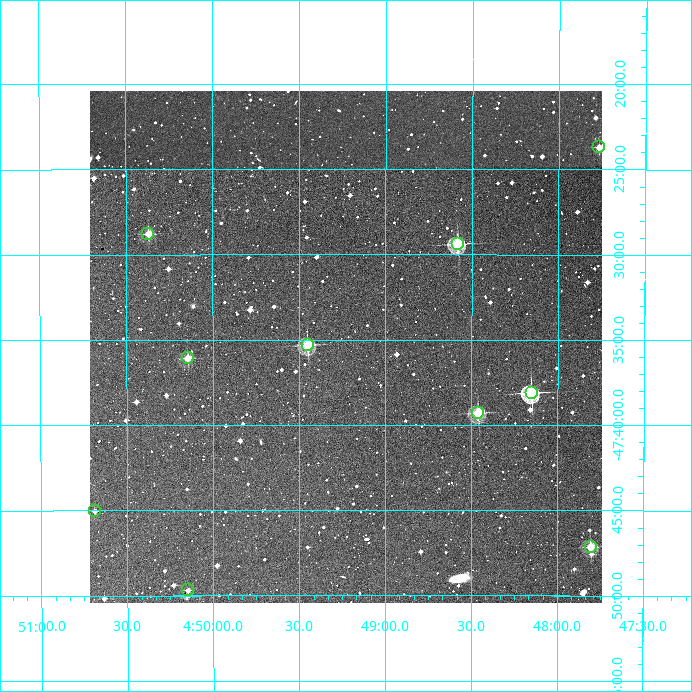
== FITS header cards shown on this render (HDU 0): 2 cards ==
NAXIS1  =                  512
NAXIS2  =                  512

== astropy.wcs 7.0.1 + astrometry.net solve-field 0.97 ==
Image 512 x 512 px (HDU 0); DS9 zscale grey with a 90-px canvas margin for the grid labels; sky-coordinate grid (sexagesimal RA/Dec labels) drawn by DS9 from the SOLVED WCS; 10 Tycho-2 reference stars matched to detected sources circled (green)
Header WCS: RA---TAN/DEC--TAN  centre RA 04:49:14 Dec -47:35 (72.31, -47.59 deg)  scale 3.52 arcsec/px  FOV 30.0' x 30.0'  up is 0 deg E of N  parity normal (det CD < 0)
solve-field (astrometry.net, Tycho-2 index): VERIFIED the header's WCS against the Tycho-2 star catalogue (verified at 2 index scales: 8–10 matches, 0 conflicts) and refined it, rather than solving blind
Solved WCS: RA---TAN-SIP/DEC--TAN-SIP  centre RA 04:49:14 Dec -47:35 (72.31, -47.59 deg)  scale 3.52 arcsec/px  FOV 30.0' x 30.0'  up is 0 deg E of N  parity normal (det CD < 0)
The solver's refit moves the header's centre by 1.2 arcsec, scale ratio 1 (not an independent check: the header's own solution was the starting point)
Tycho-2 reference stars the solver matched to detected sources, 10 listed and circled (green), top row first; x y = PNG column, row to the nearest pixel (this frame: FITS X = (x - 90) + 1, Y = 512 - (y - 91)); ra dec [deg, ICRS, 3 dp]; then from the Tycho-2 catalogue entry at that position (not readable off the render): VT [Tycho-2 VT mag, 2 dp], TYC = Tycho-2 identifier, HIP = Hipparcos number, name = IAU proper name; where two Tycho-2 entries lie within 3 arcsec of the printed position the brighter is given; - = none
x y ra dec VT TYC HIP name
599 147 71.942 -47.395 11.23 8077-976-1 - -
148 234 72.592 -47.480 10.50 8077-376-1 - -
458 244 72.145 -47.490 9.48 8077-145-1 22332 -
308 345 72.362 -47.588 9.92 8080-35-1 - -
188 358 72.536 -47.601 10.98 8080-6-1 - -
532 393 72.038 -47.635 9.26 8080-232-1 - -
478 413 72.115 -47.655 10.03 8080-173-1 - -
95 511 72.672 -47.750 12.65 8080-240-1 - -
591 547 71.951 -47.786 10.59 8080-43-1 - -
188 590 72.537 -47.828 12.69 8080-101-1 - -